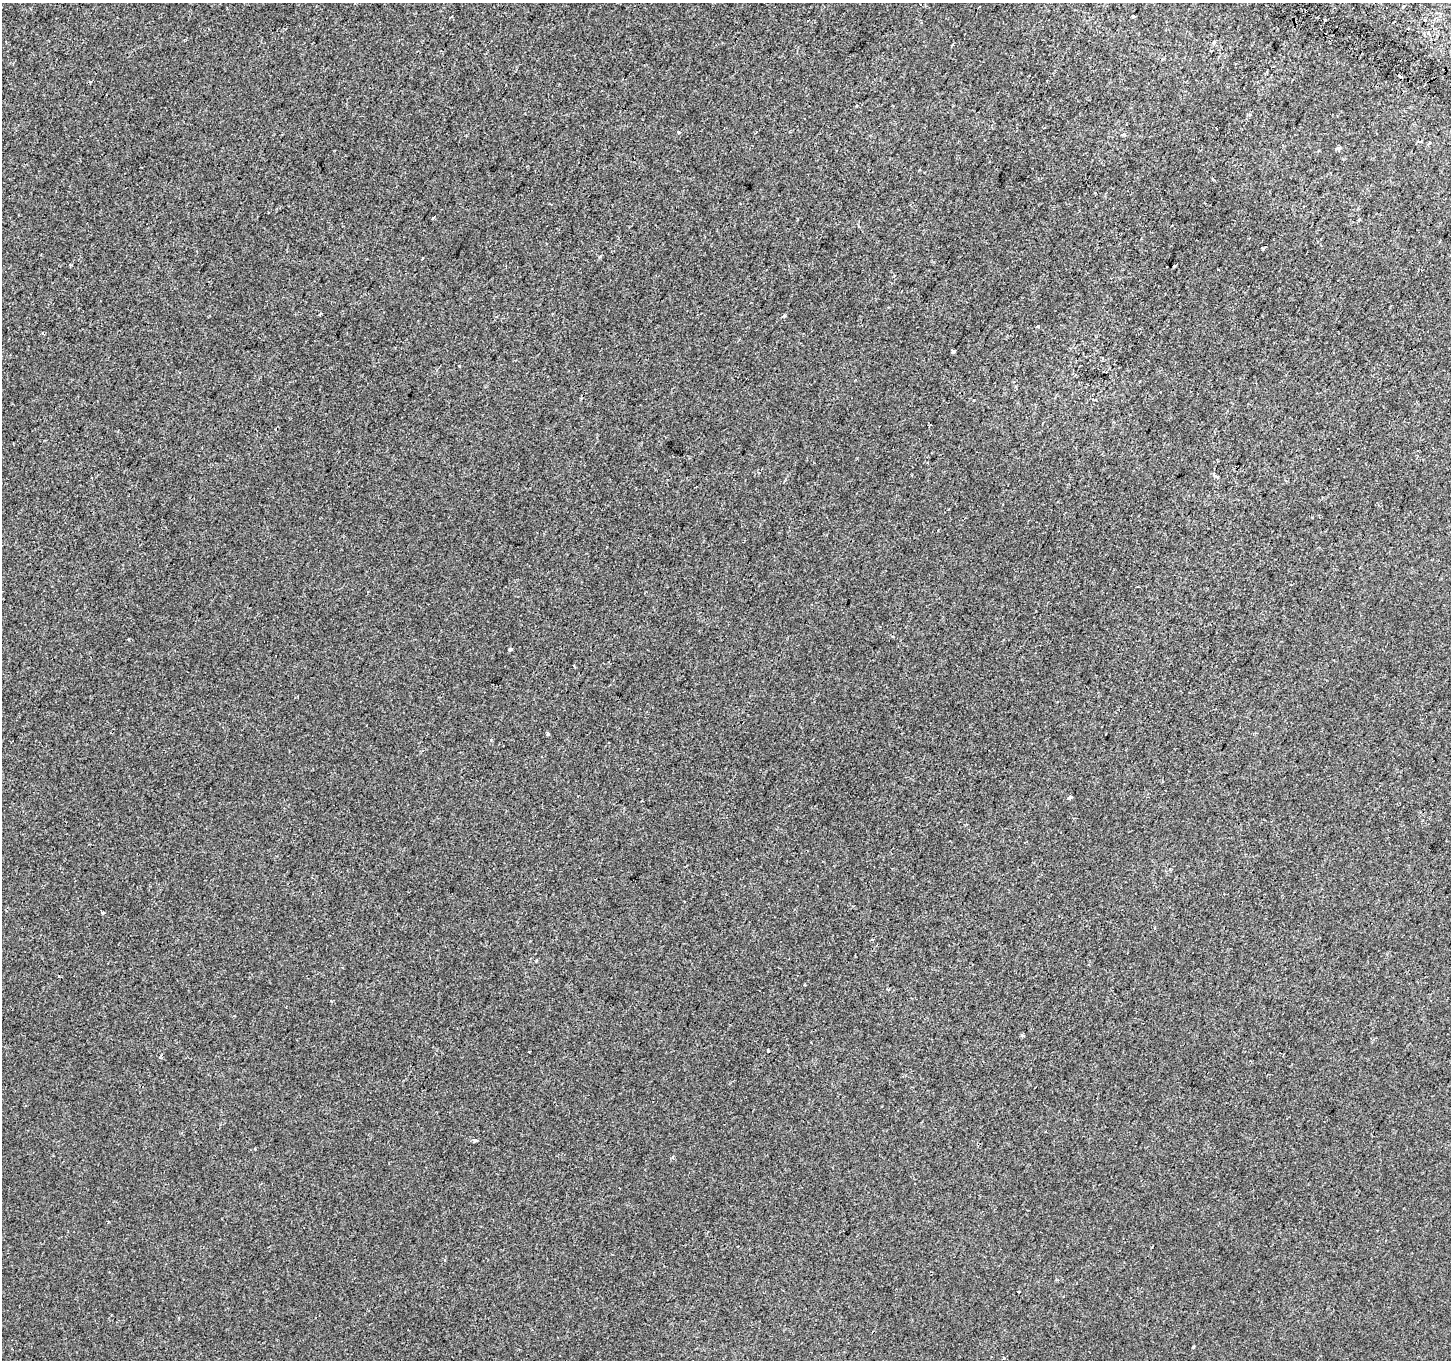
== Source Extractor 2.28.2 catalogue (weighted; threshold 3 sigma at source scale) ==
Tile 10 of 4 x 4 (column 2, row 3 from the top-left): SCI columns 1479-2927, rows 1659-3016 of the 5847 x 5966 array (HDU 1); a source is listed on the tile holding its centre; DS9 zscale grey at full resolution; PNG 1453 x 1362 px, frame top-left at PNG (2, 3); no overlay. Shown black and unused: <1% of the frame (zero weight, under 2 of 3 exposures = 2% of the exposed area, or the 3 px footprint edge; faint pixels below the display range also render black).
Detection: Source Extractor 2.28.2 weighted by HDU 2 'WHT'; one run over the whole footprint, this tile lists its part. Background 8.58e-04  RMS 0.0037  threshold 0.0165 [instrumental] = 3 sigma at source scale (4.5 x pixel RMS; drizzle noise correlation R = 1.50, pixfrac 1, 0.0396/0.0396 arcsec/px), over >= 5 px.
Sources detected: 29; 5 cosmic-ray / hot-pixel residue — not listed; the other 24 listed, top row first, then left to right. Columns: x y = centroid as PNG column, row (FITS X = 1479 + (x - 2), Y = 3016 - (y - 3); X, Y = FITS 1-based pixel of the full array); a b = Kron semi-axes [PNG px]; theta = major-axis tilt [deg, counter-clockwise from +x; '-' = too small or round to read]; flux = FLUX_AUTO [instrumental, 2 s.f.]
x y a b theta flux
1133 16 3 3 - 0.84
1393 22 3 2 - 0.36
1428 34 4 4 - 1.2
1214 42 6 3 70 0.45
952 45 3 2 - 0.42
1400 76 3 3 - 1.3
1123 134 5 3 - 0.38
1429 143 3 3 - 0.54
1337 149 5 4 - 1.2
432 218 3 3 - 1.2
1263 248 5 3 - 0.38
70 265 3 3 - 0.41
1038 326 3 3 - 0.59
953 351 4 3 - 2.8
1217 476 7 4 -35 0.76
1285 480 4 3 - 0.32
510 649 3 3 - 1.9
548 734 4 3 - 1.3
491 740 4 3 - 0.44
1070 797 5 4 - 0.58
103 912 3 3 - 0.69
1022 1035 5 3 - 0.54
768 1050 4 2 - 0.3
475 1140 6 4 -26 0.64
Unlisted compact peaks at least as high as the median listed source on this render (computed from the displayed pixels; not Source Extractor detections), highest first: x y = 678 132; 784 316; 459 366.